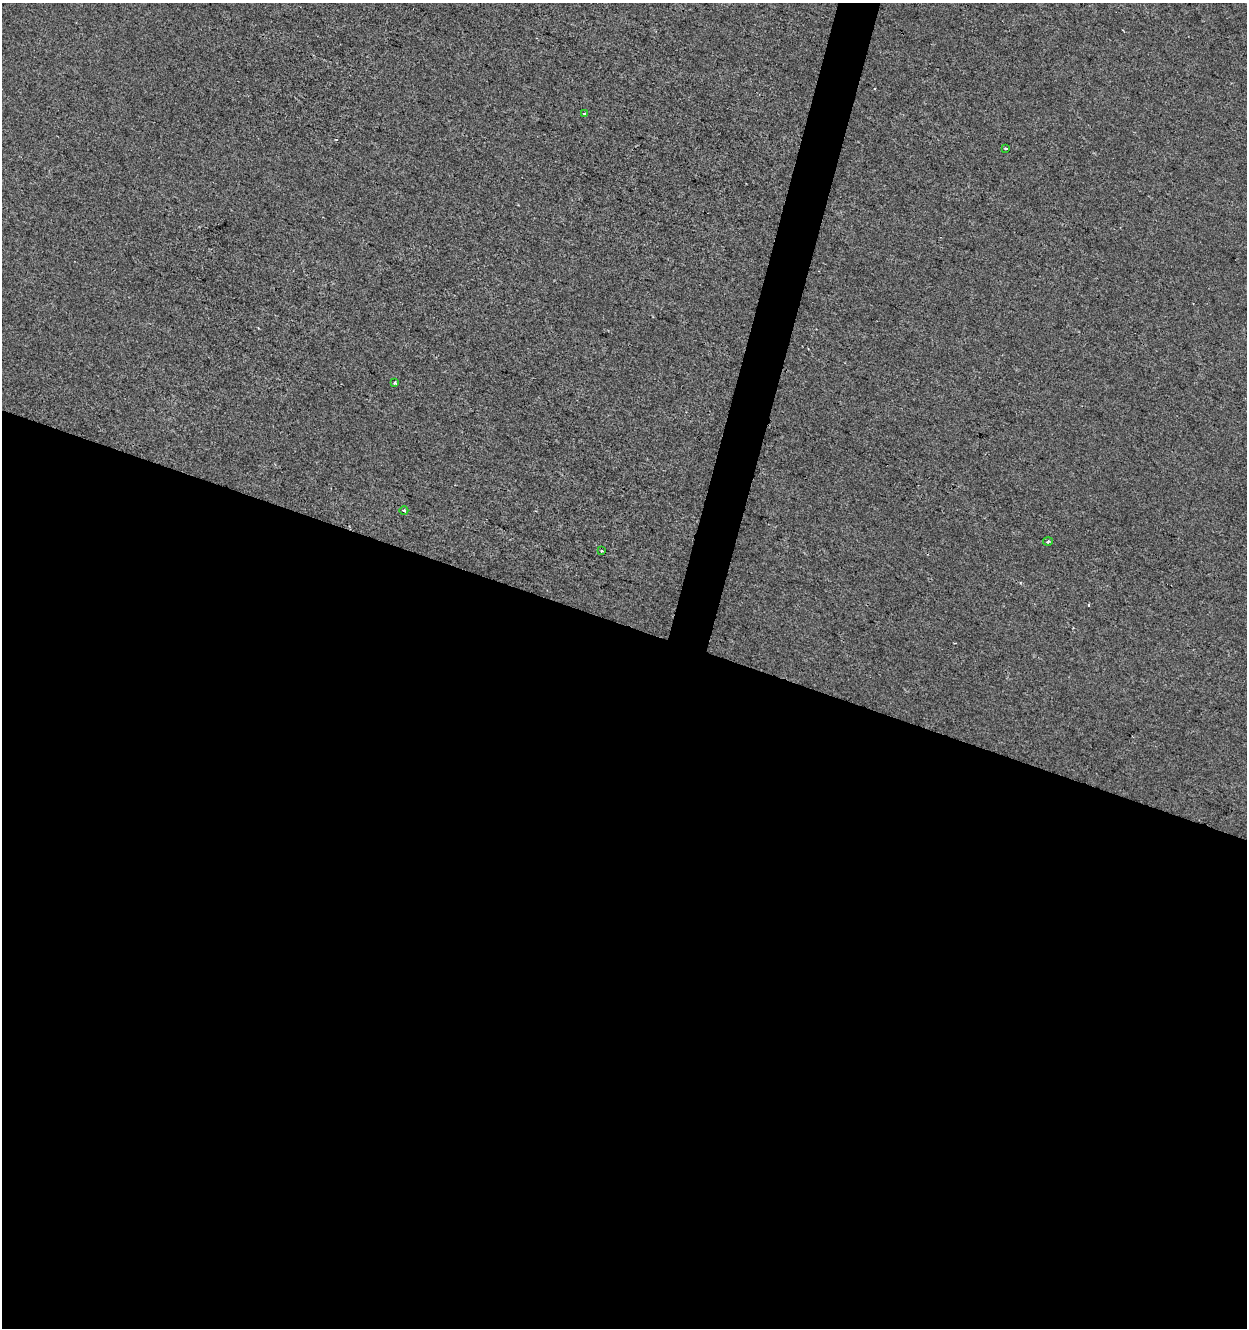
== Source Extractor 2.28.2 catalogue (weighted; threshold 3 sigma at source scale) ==
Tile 14 of 4 x 4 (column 2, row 4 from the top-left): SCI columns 1525-2769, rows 1-1326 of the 5476 x 5312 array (HDU 1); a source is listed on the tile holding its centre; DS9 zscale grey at full resolution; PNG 1249 x 1330 px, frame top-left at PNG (2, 3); each listed source drawn as its Kron ellipse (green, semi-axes under 4 px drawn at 4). Shown black and unused: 55% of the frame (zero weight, under 2 of 3 exposures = <1% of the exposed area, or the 3 px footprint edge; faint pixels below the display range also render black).
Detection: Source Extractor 2.28.2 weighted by HDU 2 'WHT'; one run over the whole footprint, this tile lists its part. Background -6.33e-04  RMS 0.0042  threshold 0.0187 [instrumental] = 3 sigma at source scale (4.5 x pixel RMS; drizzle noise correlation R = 1.50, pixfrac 1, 0.0396/0.0396 arcsec/px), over >= 5 px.
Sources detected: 7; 1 cosmic-ray / hot-pixel residue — neither listed nor drawn; the other 6 listed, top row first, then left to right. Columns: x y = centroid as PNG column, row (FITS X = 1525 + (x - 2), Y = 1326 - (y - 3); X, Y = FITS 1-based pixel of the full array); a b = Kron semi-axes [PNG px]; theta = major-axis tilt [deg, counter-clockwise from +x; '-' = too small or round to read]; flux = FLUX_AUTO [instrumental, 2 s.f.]
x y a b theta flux
584 114 4 3 - 0.63
1006 148 3 3 - 1.1
395 383 4 3 - 2.2
404 511 4 3 - 0.48
1048 542 5 3 - 0.56
601 551 3 2 - 0.46